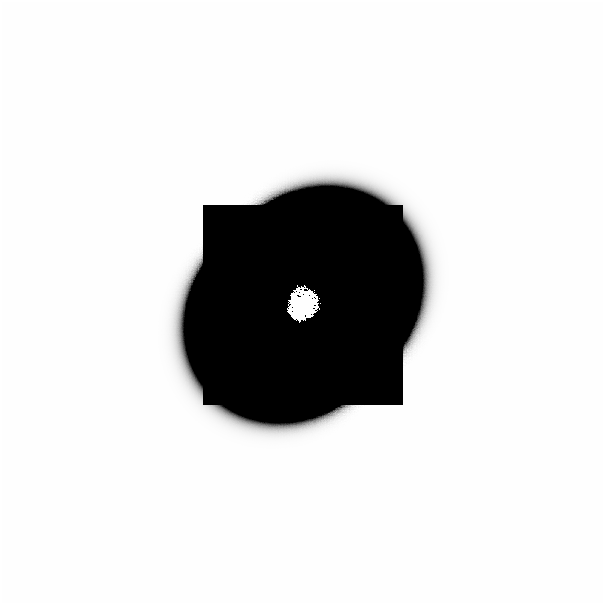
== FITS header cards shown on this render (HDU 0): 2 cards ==
NAXIS1  =                  601
NAXIS2  =                  601

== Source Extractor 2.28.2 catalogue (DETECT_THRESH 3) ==
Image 601 x 601 px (HDU 0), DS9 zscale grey, 1 PNG px = 1 image px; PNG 605 x 605 px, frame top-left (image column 1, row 601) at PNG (0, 0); no overlay
Background -3.09e-41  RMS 1.7e-30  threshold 5.07e-30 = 3 sigma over >= 5 px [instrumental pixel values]
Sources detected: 14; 11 with non-positive FLUX_AUTO (blend fragments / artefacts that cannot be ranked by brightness) are not listed; the other 3 listed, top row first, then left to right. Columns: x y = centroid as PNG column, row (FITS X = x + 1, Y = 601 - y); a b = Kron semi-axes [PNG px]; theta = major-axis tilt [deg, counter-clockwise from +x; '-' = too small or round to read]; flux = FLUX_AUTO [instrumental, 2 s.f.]
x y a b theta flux
291 295 8 5 81 1.5e+00
302 302 23 19 57 2.4e+01
508 589 48 27 0 3.9e-13
At the frame edge (FLAGS 8, measured only in part): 1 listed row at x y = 508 589
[11 non-positive-flux detections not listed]